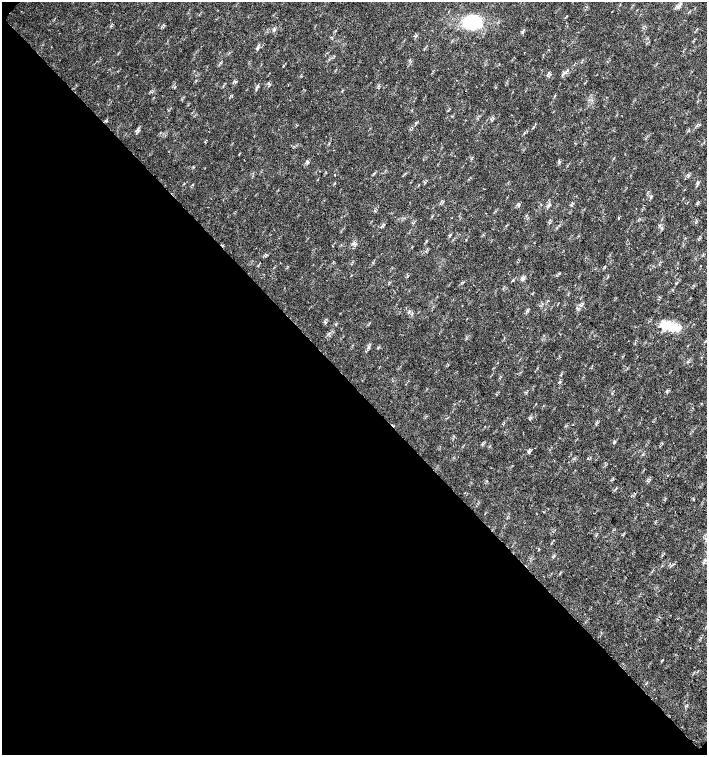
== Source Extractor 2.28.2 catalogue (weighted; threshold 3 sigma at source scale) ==
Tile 9 of 4 x 4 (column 1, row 3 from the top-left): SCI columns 226-1634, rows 1507-3012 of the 6023 x 6029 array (HDU 1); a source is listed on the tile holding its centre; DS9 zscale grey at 2 x 2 block average (1 PNG px = mean of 2 x 2 image px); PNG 709 x 757 px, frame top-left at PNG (2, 2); no overlay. Shown black and unused: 49% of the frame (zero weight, under 2 of 3 exposures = <1% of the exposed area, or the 3 px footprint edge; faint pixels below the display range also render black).
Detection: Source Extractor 2.28.2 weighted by HDU 2 'WHT'; one run over the whole footprint, this tile lists its part. Background 0.0239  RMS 0.0033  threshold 0.0147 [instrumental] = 3 sigma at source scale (4.5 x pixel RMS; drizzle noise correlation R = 1.50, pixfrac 1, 0.0396/0.0396 arcsec/px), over >= 5 px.
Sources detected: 18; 1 cosmic-ray / hot-pixel residue — not listed; the other 17 listed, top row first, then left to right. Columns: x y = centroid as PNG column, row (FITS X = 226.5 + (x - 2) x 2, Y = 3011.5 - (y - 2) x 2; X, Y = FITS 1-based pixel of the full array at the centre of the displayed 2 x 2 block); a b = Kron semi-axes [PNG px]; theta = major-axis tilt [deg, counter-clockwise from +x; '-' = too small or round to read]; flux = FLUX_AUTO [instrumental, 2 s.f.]
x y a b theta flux
678 7 7 4 36 2
472 22 22 15 -10 37
524 53 2 2 - 0.43
283 66 2 2 - 0.4
236 82 3 3 - 0.73
269 84 4 2 - 0.69
138 130 6 3 -76 1.4
559 161 3 2 - 0.59
308 162 3 2 - 0.79
335 175 2 2 - 1.2
697 185 6 2 87 0.91
619 218 4 2 - 0.61
325 322 3 3 - 0.83
670 327 25 9 -14 21
378 348 3 2 - 0.6
588 459 3 2 - 0.56
693 499 3 2 - 0.75
Diffuse or blended objects may show on this block-average render without a row.